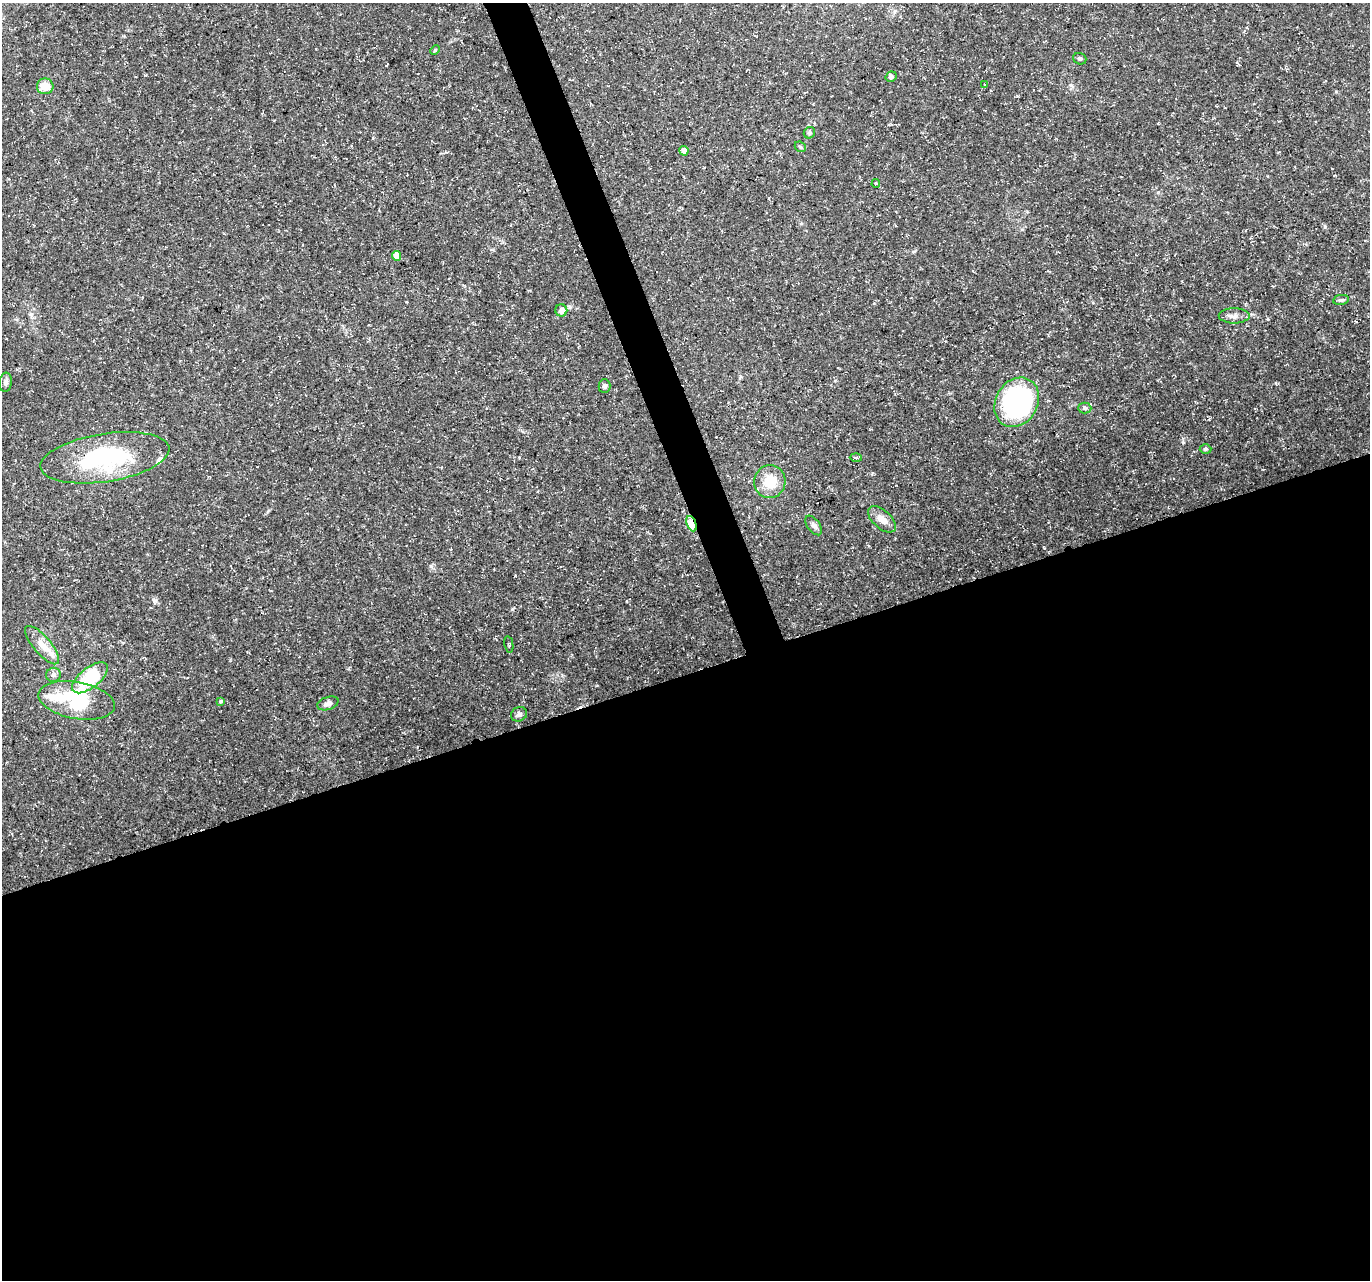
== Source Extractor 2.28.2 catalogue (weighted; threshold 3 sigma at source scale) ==
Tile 15 of 4 x 4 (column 3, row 4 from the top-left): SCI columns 2737-4104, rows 127-1404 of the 5471 x 5308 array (HDU 1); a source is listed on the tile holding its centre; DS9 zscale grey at full resolution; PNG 1372 x 1282 px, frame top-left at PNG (2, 3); each listed source drawn as its Kron ellipse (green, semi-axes under 4 px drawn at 4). Shown black and unused: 49% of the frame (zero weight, under 3 of 5 exposures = <1% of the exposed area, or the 3 px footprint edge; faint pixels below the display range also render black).
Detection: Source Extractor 2.28.2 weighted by HDU 2 'WHT'; one run over the whole footprint, this tile lists its part. Background 0.0211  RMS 0.0032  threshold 0.0145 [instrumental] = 3 sigma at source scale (4.5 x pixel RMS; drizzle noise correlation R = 1.50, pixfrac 1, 0.0396/0.0396 arcsec/px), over >= 5 px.
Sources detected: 34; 2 inside a brighter listed object's ellipse — not listed separately; the other 32 listed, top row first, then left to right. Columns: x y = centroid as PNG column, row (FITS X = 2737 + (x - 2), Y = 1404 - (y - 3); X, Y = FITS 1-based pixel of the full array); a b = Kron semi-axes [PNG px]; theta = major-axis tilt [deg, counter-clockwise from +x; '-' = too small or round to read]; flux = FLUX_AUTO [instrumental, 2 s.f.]
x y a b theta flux
435 50 5 3 - 0.36
1080 59 7 5 -20 0.65
891 77 6 5 - 0.92
984 84 3 3 - 0.35
45 86 8 8 - 4.8
809 133 6 5 - 0.66
800 147 6 4 -43 0.44
684 151 5 4 - 1.8
876 184 4 4 - 0.57
396 256 5 4 - 3.6
1341 300 8 5 10 0.66
561 310 6 6 - 2.1
1234 316 15 7 0 1.9
6 382 9 6 83 1.1
604 386 7 6 - 0.8
1017 402 26 21 59 56
1085 408 6 5 - 0.63
1206 449 6 5 - 0.47
105 458 65 24 9 38
856 458 6 4 -2 0.42
770 481 16 15 - 7.5
882 519 17 9 -42 2.9
692 524 8 4 -66 12
814 525 11 6 -53 1.1
509 644 8 2 -79 0.36
42 645 24 8 -50 3.7
53 675 7 7 - 1
90 678 21 10 39 18
77 700 39 18 -10 27
221 701 4 3 - 0.46
328 703 11 6 19 1.4
519 714 8 7 - 0.98
Overlapping masked pixels (flux is a lower limit): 1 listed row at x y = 692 524
Unlisted compact peaks at least as high as the median listed source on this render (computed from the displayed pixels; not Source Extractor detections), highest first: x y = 1183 442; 1325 227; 431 566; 1044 548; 155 600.